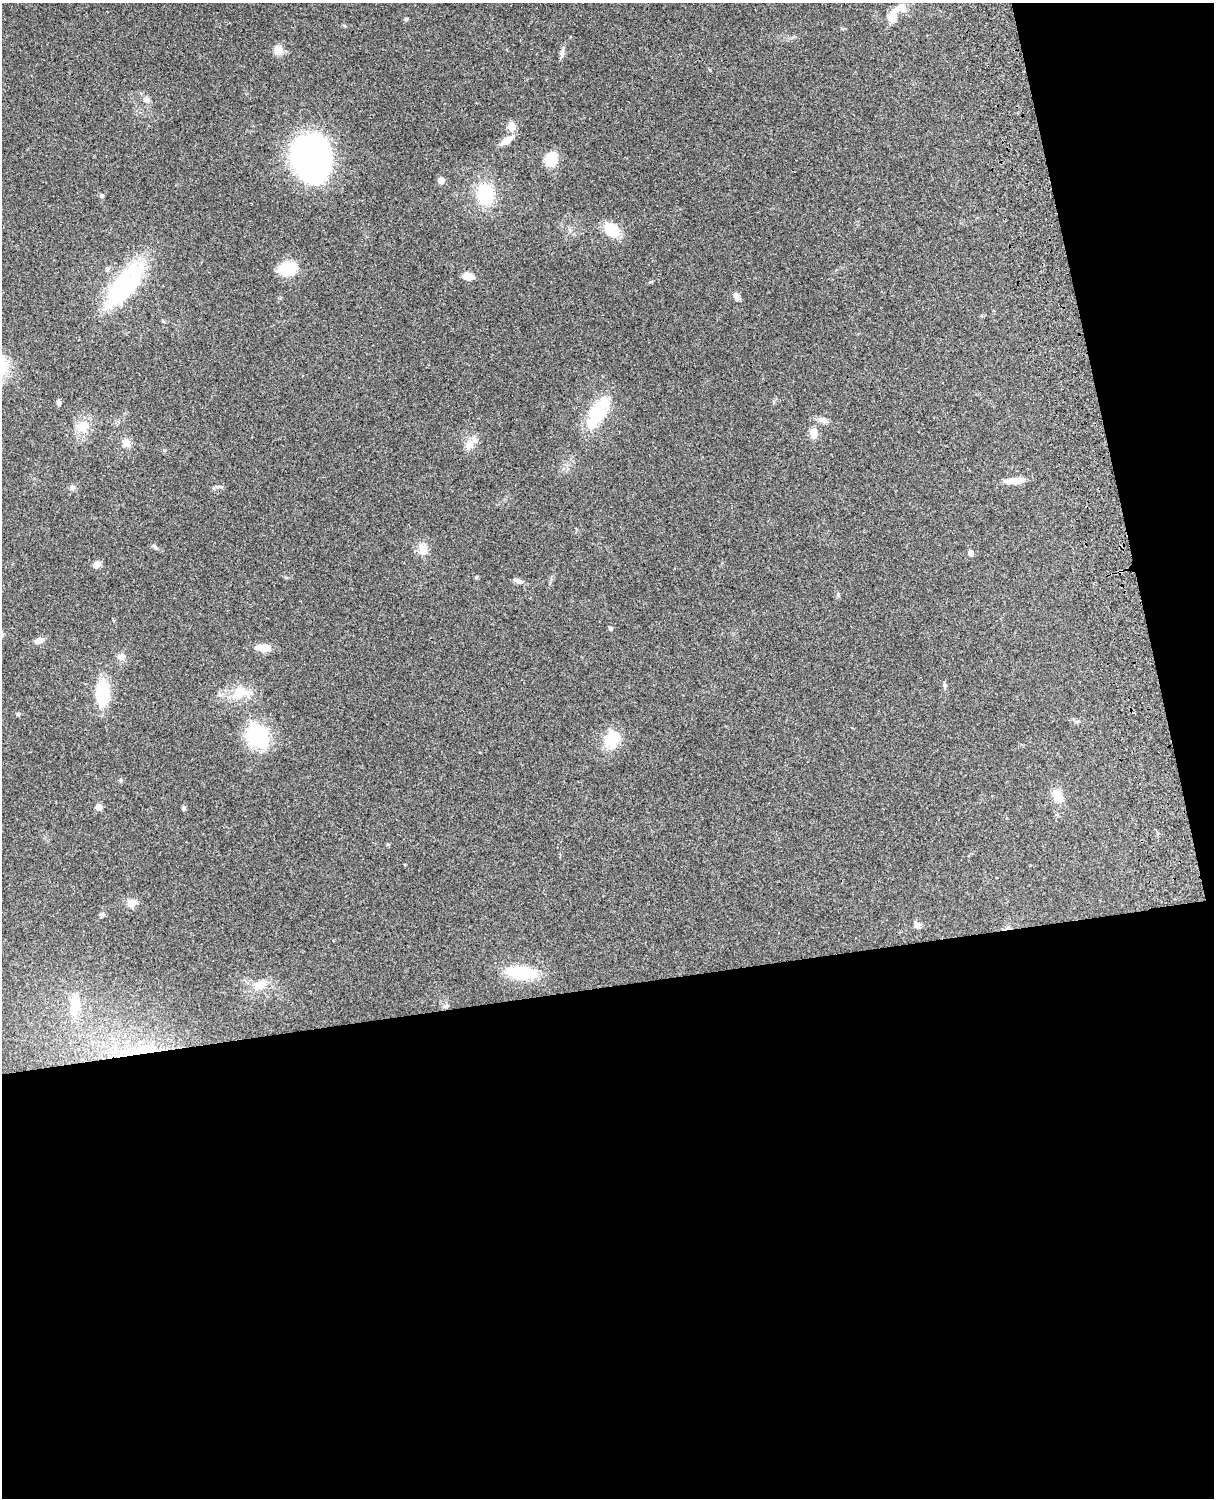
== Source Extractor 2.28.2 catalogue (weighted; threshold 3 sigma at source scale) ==
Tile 12 of 4 x 3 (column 4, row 3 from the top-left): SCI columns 3756-4967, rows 164-1659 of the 5088 x 4927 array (HDU 1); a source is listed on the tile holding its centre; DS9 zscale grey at full resolution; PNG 1216 x 1500 px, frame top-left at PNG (2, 3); no overlay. Shown black and unused: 39% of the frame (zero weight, under 3 of 4 exposures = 6% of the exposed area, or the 3 px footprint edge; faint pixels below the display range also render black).
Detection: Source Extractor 2.28.2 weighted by HDU 2 'WHT'; one run over the whole footprint, this tile lists its part. Background 0.221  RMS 0.0083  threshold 0.0372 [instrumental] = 3 sigma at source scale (4.5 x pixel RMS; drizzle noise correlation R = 1.50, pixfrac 1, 0.05/0.05 arcsec/px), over >= 5 px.
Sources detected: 58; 1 inside a brighter object's white glare — not listed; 3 inside a brighter listed object's ellipse — not listed separately; the other 54 listed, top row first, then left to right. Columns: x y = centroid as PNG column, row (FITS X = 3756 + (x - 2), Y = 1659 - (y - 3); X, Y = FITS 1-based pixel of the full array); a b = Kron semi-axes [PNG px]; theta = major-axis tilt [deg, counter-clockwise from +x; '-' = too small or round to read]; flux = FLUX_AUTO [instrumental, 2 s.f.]
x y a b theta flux
892 15 20 11 66 11
406 19 5 4 - 1
278 50 10 9 - 7.8
562 53 12 6 78 3.1
147 100 9 7 -16 2.8
511 126 5 5 - 25
506 140 18 7 34 8
311 157 45 36 89 230
551 159 15 13 71 14
441 181 5 4 - 11
485 194 18 13 -82 43
102 195 5 5 - 1.5
612 230 13 10 -41 24
288 269 16 11 14 28
468 276 10 8 0 7.5
122 288 56 22 58 89
736 296 11 7 -57 3.4
59 402 6 6 - 2.2
598 412 35 14 59 41
822 420 13 7 -8 4
83 427 16 16 - 12
814 433 12 8 -87 6.7
126 443 11 10 - 5.7
469 445 14 9 56 6
1014 480 22 7 5 9.1
72 488 7 6 - 2.2
154 547 7 5 -41 1.6
423 549 14 10 -68 8.6
971 553 5 5 - 5.1
97 564 8 6 27 4.5
476 577 5 4 - 0.94
519 581 11 6 -16 3.5
838 595 6 5 - 1.5
610 628 5 4 - 1.8
39 641 11 6 25 5.2
264 648 17 8 -5 9
121 657 10 9 - 4
945 685 7 5 -73 1.5
102 693 20 11 86 49
240 693 25 17 19 19
18 714 6 4 0 1
257 736 25 22 -62 57
612 739 23 18 72 19
120 780 6 3 -71 1
1057 796 15 10 -55 11
98 807 5 5 - 11
184 808 6 5 - 1.3
131 903 11 9 21 5.4
102 914 7 6 - 1.8
917 925 8 7 - 3.6
521 973 26 11 -6 49
260 984 22 11 31 11
74 1005 28 12 89 18
137 1051 14 8 50 9.5
Overlapping masked pixels (flux is a lower limit): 1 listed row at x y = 137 1051
Unlisted compact peaks at least as high as the median listed source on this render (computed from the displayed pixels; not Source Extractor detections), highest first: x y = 650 282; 388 844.